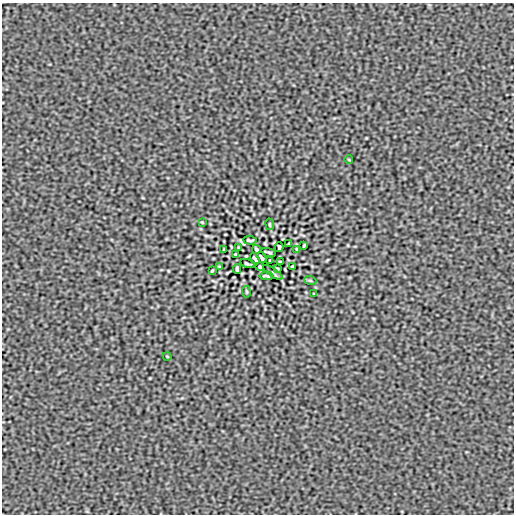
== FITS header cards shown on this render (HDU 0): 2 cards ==
NAXIS1  =                  512
NAXIS2  =                  512

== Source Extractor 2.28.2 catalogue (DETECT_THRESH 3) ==
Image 512 x 512 px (HDU 0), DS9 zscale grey, 1 PNG px = 1 image px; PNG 516 x 516 px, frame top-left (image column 1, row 512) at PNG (2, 3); each listed source drawn as its Kron ellipse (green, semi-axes under 4 px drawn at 4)
Background -5.25e-09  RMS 3.1e-06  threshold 9.15e-06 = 3 sigma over >= 5 px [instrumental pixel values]
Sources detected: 30; all 30 listed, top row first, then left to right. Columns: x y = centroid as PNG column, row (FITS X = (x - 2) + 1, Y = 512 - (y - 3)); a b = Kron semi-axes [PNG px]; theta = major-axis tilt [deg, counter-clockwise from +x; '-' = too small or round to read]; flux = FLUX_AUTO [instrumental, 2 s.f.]
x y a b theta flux
349 160 4 2 - 1.5e-04
202 222 3 2 - 1.5e-04
270 224 6 3 -81 2.0e-04
250 240 7 2 -4 3.0e-04
289 243 3 2 - 1.5e-04
304 245 3 2 - 2.1e-04
279 247 5 3 - 3.1e-04
239 248 4 2 - 1.7e-04
256 249 4 3 - 2.6e-04
297 249 3 2 - 1.8e-04
224 250 3 2 - 1.8e-04
269 252 7 2 -17 2.5e-04
236 254 3 2 - 2.2e-04
261 257 6 3 -58 3.5e-04
255 259 6 3 -58 3.5e-04
270 260 3 2 - 1.5e-04
280 262 3 2 - 2.2e-04
247 264 7 2 -17 2.5e-04
292 266 3 2 - 1.8e-04
219 267 3 2 - 1.8e-04
260 267 4 3 - 2.6e-04
277 268 4 2 - 1.7e-04
237 269 5 3 - 3.1e-04
212 271 3 2 - 2.1e-04
273 272 11 2 -35 2.9e-04
266 276 7 2 -4 3.0e-04
310 280 6 4 -19 2.3e-04
246 292 6 3 -81 2.0e-04
314 294 3 2 - 1.5e-04
167 356 4 2 - 1.5e-04